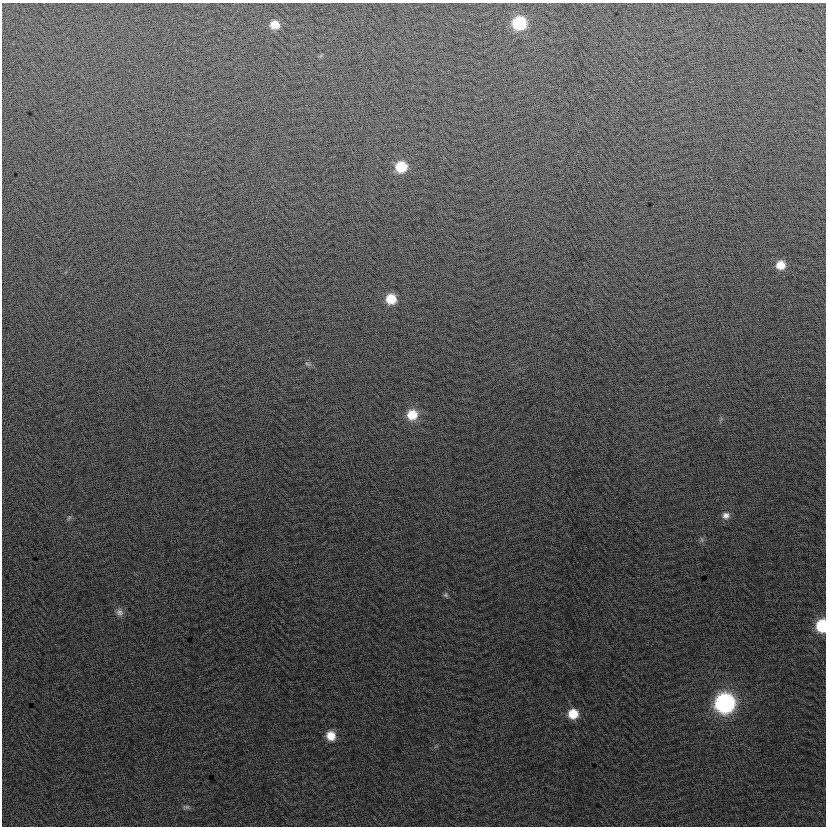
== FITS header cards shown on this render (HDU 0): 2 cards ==
NAXIS1  =                  824
NAXIS2  =                  824

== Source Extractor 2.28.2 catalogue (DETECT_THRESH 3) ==
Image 824 x 824 px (HDU 0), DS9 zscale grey, 1 PNG px = 1 image px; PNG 828 x 828 px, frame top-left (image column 1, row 824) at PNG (2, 3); no overlay
Background 0.5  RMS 13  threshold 39.9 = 3 sigma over >= 5 px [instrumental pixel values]
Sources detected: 17; all 17 listed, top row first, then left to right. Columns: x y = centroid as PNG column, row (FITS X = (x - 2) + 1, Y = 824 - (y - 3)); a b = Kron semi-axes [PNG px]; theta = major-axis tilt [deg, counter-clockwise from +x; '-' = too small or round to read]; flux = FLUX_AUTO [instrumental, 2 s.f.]
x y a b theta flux
519 23 10 10 - 61000
275 25 9 9 - 12000
401 167 10 10 - 26000
780 265 9 9 - 12000
391 299 9 9 - 20000
308 364 9 5 -27 2100
412 415 12 12 - 20000
726 515 10 9 - 5200
69 518 7 5 67 1800
702 540 6 5 - 1900
446 595 7 6 - 1800
119 612 10 9 - 4400
822 626 10 8 87 46000
725 703 11 11 - 270000
573 714 9 9 - 19000
331 736 10 9 - 12000
186 807 9 5 0 2300
At the frame edge (FLAGS 8, measured only in part): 1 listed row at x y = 822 626